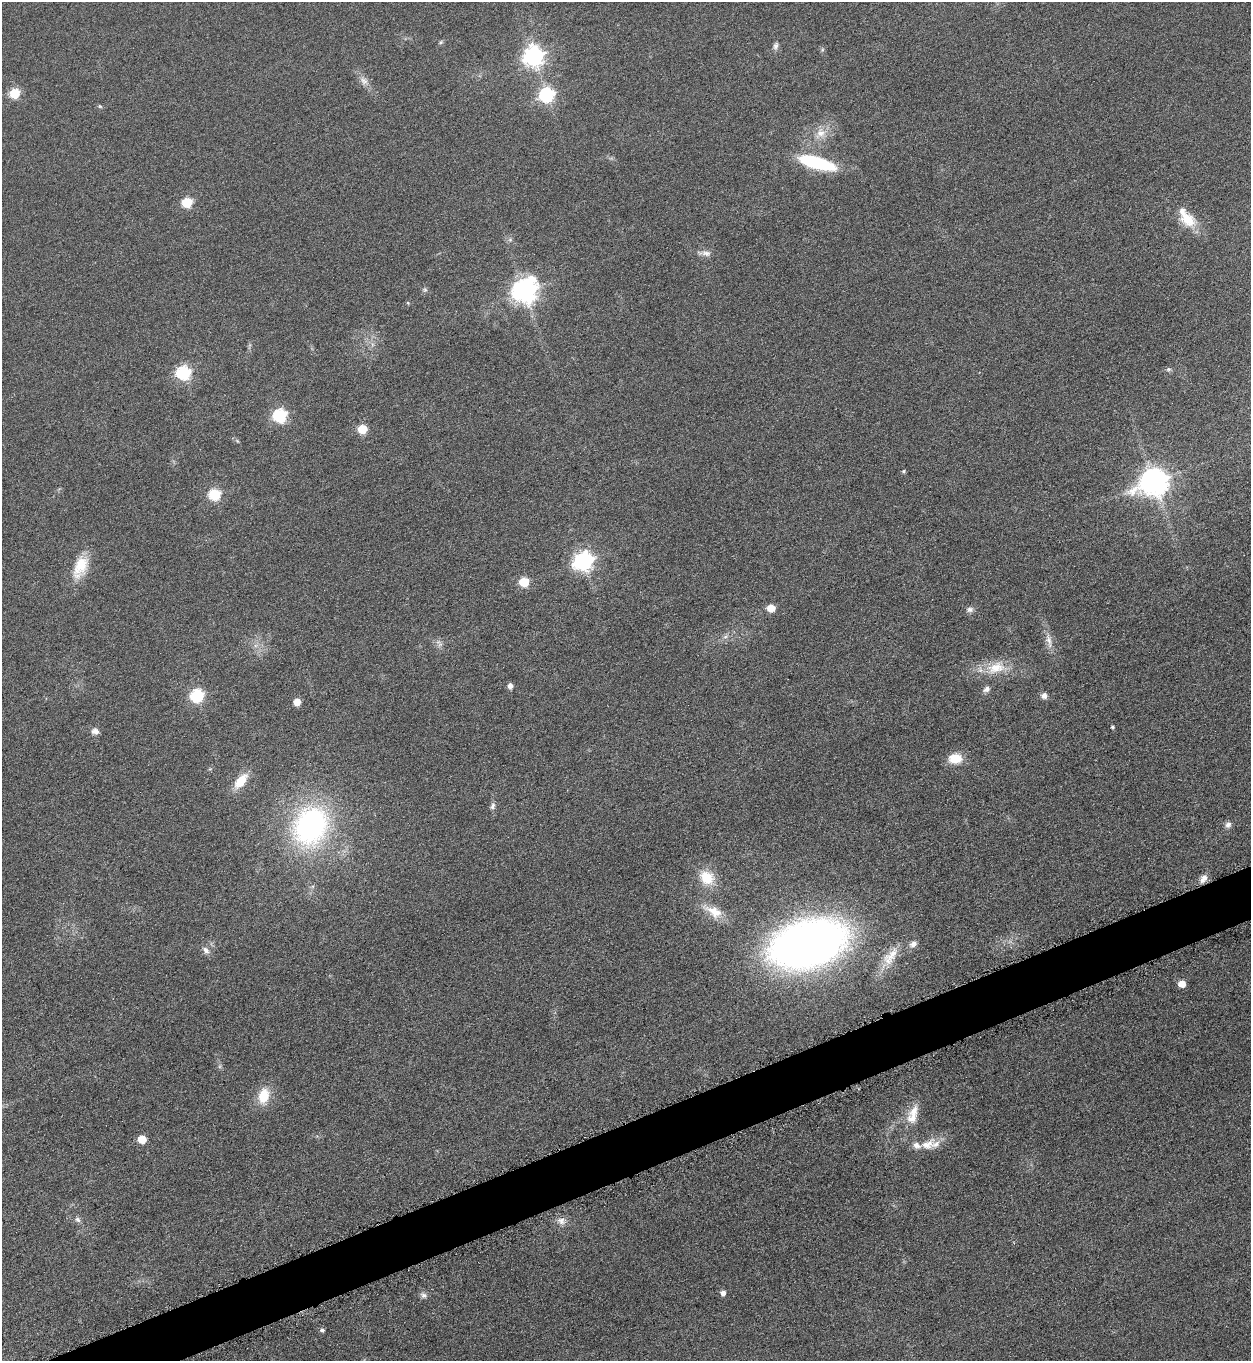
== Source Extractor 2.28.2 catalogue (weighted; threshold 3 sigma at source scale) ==
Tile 7 of 4 x 4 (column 3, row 2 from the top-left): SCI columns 2663-3911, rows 2740-4098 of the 5451 x 5466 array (HDU 1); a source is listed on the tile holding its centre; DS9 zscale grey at full resolution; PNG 1253 x 1363 px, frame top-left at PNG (2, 2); no overlay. Shown black and unused: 4% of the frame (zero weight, under 3 of 6 exposures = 2% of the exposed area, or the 3 px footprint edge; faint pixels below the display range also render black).
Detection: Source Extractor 2.28.2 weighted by HDU 2 'WHT'; one run over the whole footprint, this tile lists its part. Background 0.0872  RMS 0.0097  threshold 0.0396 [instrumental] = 3 sigma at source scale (4.09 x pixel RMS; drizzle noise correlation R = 1.36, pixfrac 0.8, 0.05/0.05 arcsec/px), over >= 5 px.
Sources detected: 65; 5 inside a brighter listed object's ellipse — not listed separately; the other 60 listed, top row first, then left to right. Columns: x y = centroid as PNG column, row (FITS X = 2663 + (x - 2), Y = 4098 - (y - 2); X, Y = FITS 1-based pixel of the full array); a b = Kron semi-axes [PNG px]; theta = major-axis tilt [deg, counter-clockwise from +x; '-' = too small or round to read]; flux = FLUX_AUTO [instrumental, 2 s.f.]
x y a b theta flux
441 42 7 4 28 1.5
776 46 10 6 71 3.2
822 50 6 4 72 1.3
533 56 8 8 - 440
364 81 14 8 -48 6
14 93 6 5 - 50
546 95 7 6 - 170
100 106 6 4 -2 1.2
821 133 17 13 47 13
816 162 40 12 -16 67
187 202 6 6 - 51
1187 219 26 18 -38 21
510 240 7 4 0 1.7
706 253 15 7 -9 5.1
425 290 7 5 43 1.8
524 291 9 8 - 740
408 303 5 3 - 0.9
183 373 7 6 - 160
280 415 6 6 - 140
362 429 6 5 - 40
904 471 5 4 - 1.3
1154 481 10 9 - 1100
214 494 6 6 - 86
583 561 8 7 - 380
80 567 32 16 68 25
524 582 6 6 - 43
771 608 6 5 - 19
970 609 9 7 12 3.2
725 637 7 4 19 2
1049 640 23 7 -77 8.4
438 642 12 3 -19 2
996 668 27 15 16 23
510 686 6 6 - 3.7
987 689 9 7 32 3.5
197 695 7 6 - 130
1044 696 8 7 - 4.1
297 702 7 7 - 7.7
1112 727 4 4 - 1.4
95 731 10 8 -13 4.4
955 758 15 11 1 17
241 781 18 9 51 19
493 806 10 5 69 2.8
1228 825 8 7 - 3.7
310 826 38 30 64 210
707 878 20 16 -38 22
1204 878 12 8 51 5.7
713 911 31 13 -29 18
808 944 52 31 17 800
206 950 10 7 -47 4.3
890 956 34 15 53 21
1182 984 5 5 - 14
264 1096 21 13 77 20
914 1111 24 12 57 14
142 1139 6 5 - 23
927 1145 25 14 29 14
78 1220 8 6 -45 2.9
561 1221 11 9 -59 5.3
723 1293 5 5 - 4.2
424 1295 9 7 -34 3.2
322 1330 6 5 - 2.1